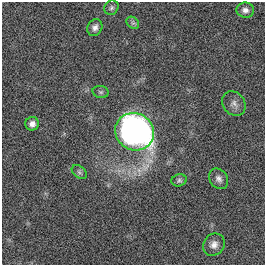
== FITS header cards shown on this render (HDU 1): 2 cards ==
NAXIS1  =                  263
NAXIS2  =                  263

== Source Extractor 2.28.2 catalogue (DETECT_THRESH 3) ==
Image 263 x 263 px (HDU 1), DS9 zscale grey, 1 PNG px = 1 image px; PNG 267 x 267 px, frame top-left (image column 1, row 263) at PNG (2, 2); each listed source drawn as its Kron ellipse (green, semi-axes under 4 px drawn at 4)
Background 6.98e-04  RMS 0.029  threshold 0.0885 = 3 sigma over >= 5 px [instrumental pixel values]
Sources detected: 12; all 12 listed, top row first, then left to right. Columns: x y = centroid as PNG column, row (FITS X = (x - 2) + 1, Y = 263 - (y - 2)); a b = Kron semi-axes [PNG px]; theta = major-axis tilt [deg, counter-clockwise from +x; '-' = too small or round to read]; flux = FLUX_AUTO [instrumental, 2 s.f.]
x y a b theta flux
111 8 8 6 47 4.5
245 10 9 7 -1 9.1
133 23 7 5 -41 4.7
95 27 9 7 61 8.9
101 92 8 6 -15 4.1
234 103 13 11 -50 12
32 124 7 6 - 11
135 132 20 18 -28 930
79 172 8 5 -37 5.1
219 179 11 8 -54 9.3
179 180 8 6 15 4.7
214 245 12 10 51 13